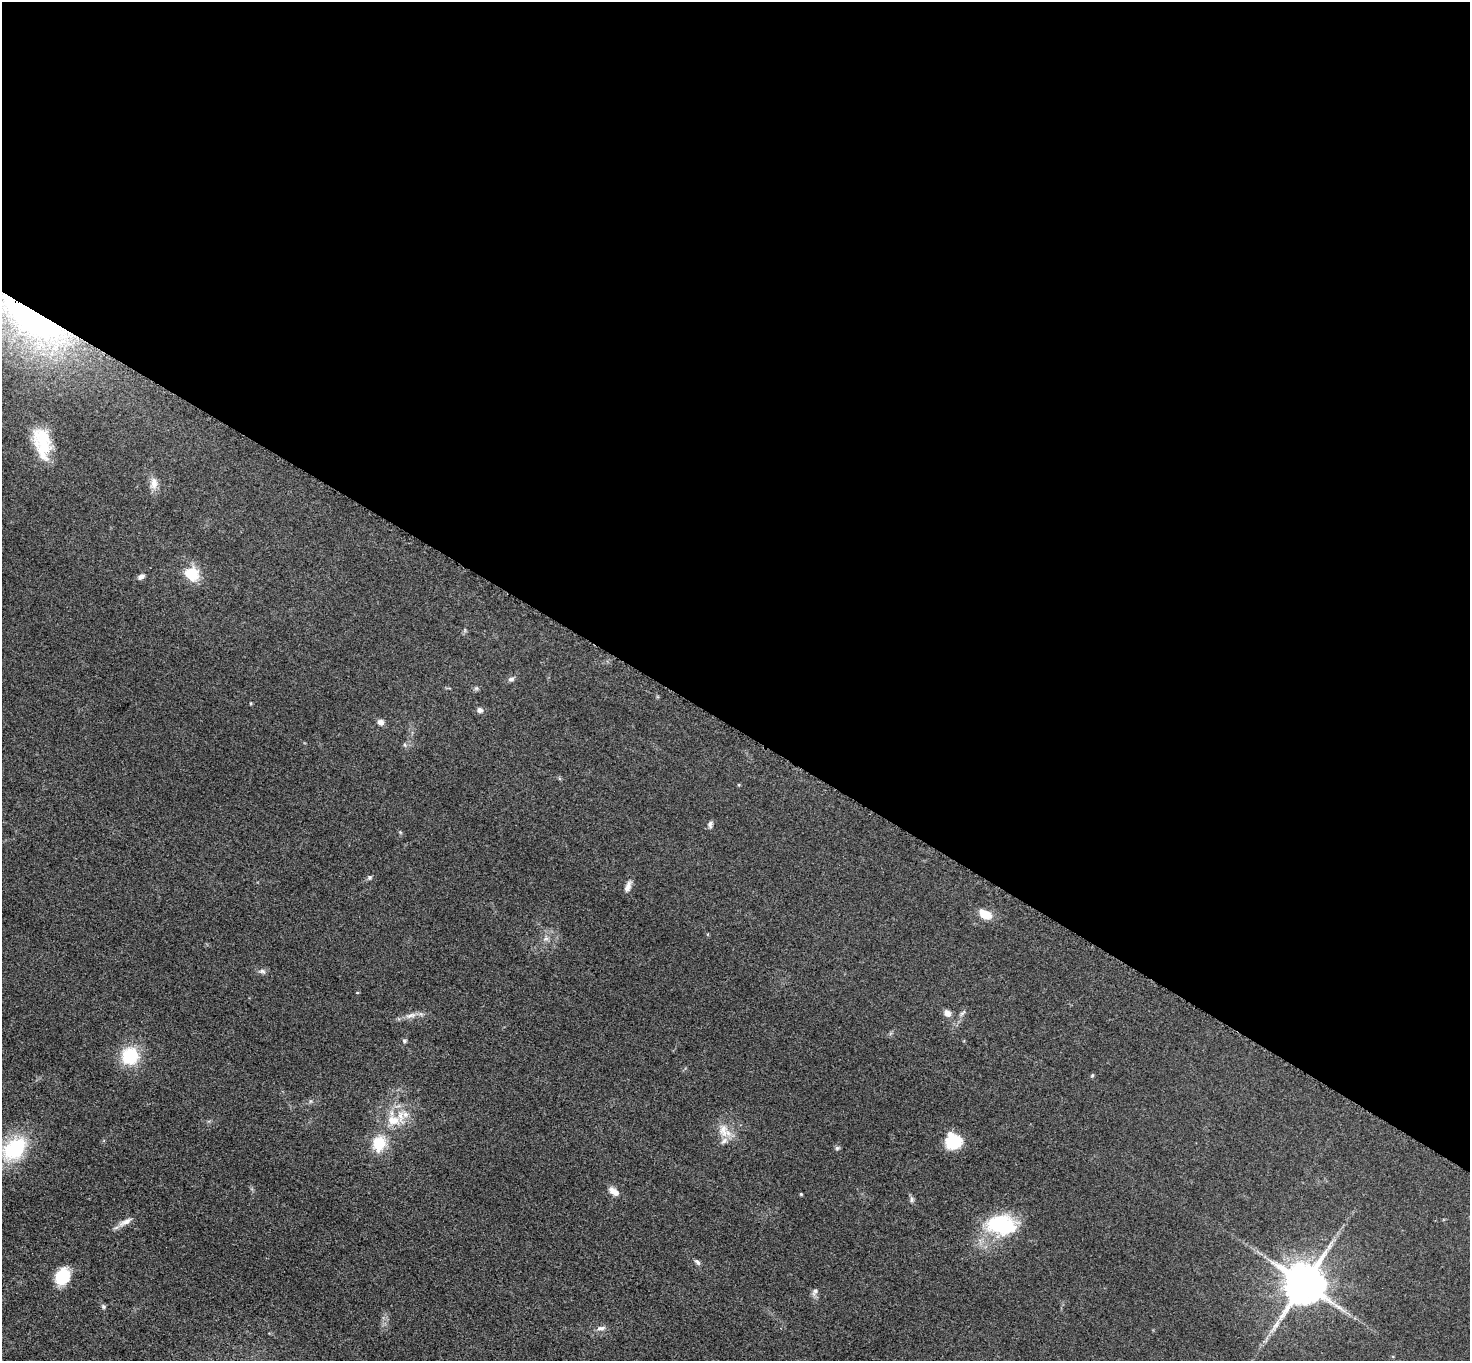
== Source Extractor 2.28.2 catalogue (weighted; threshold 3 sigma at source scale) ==
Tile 3 of 4 x 4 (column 3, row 1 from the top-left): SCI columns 2949-4416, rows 4237-5595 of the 5892 x 5896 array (HDU 1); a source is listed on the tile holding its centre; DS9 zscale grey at full resolution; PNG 1472 x 1363 px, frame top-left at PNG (2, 2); no overlay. Shown black and unused: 54% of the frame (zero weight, under 3 of 5 exposures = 1% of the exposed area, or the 3 px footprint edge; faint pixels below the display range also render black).
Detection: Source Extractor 2.28.2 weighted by HDU 2 'WHT'; one run over the whole footprint, this tile lists its part. Background 0.0484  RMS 0.0054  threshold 0.0241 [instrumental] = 3 sigma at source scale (4.5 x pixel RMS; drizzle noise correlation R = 1.50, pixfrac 1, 0.05/0.05 arcsec/px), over >= 5 px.
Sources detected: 45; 1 inside a brighter object's white glare — not listed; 3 inside a brighter listed object's ellipse — not listed separately; the other 41 listed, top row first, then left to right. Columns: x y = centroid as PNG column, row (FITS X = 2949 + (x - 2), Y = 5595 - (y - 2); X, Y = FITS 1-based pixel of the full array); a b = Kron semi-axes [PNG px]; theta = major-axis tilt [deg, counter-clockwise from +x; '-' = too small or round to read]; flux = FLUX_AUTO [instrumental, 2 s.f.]
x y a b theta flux
36 316 92 42 -33 180
42 443 35 17 -80 21
154 483 17 10 88 4.5
192 574 19 17 -39 12
141 576 9 6 38 1.7
511 679 8 6 16 1.5
476 688 6 5 - 0.9
480 710 8 6 8 1.9
380 722 8 7 - 2.3
405 745 5 4 - 0.8
710 824 9 6 85 1.5
369 877 6 6 - 1
628 886 14 6 71 2.9
985 915 13 9 -26 8.1
546 939 7 4 1 1.2
262 971 9 6 -10 1.5
357 993 4 3 - 0.44
947 1013 9 7 -53 3
963 1013 11 4 40 1.2
411 1015 17 6 16 3.5
404 1041 6 5 - 0.91
130 1056 14 13 - 27
1092 1075 6 4 68 0.69
395 1120 17 8 43 7.1
723 1130 19 13 -78 7.6
953 1142 14 12 11 25
379 1144 22 18 79 13
837 1148 6 6 - 0.96
14 1149 37 25 41 34
614 1191 13 7 -36 4.4
801 1194 3 3 - 0.59
911 1199 9 4 -90 1.2
125 1222 22 7 29 3.7
1001 1225 36 22 -7 38
1329 1246 9 6 63 2.2
697 1262 9 5 -42 1.3
62 1276 18 14 58 15
1304 1283 12 11 - 2000
815 1291 11 6 65 1.8
103 1306 7 6 - 0.97
601 1328 13 5 6 2
Overlapping masked pixels (flux is a lower limit): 1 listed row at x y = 36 316
Isophote crosses this tile's border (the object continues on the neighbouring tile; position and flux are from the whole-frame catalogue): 1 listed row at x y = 14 1149